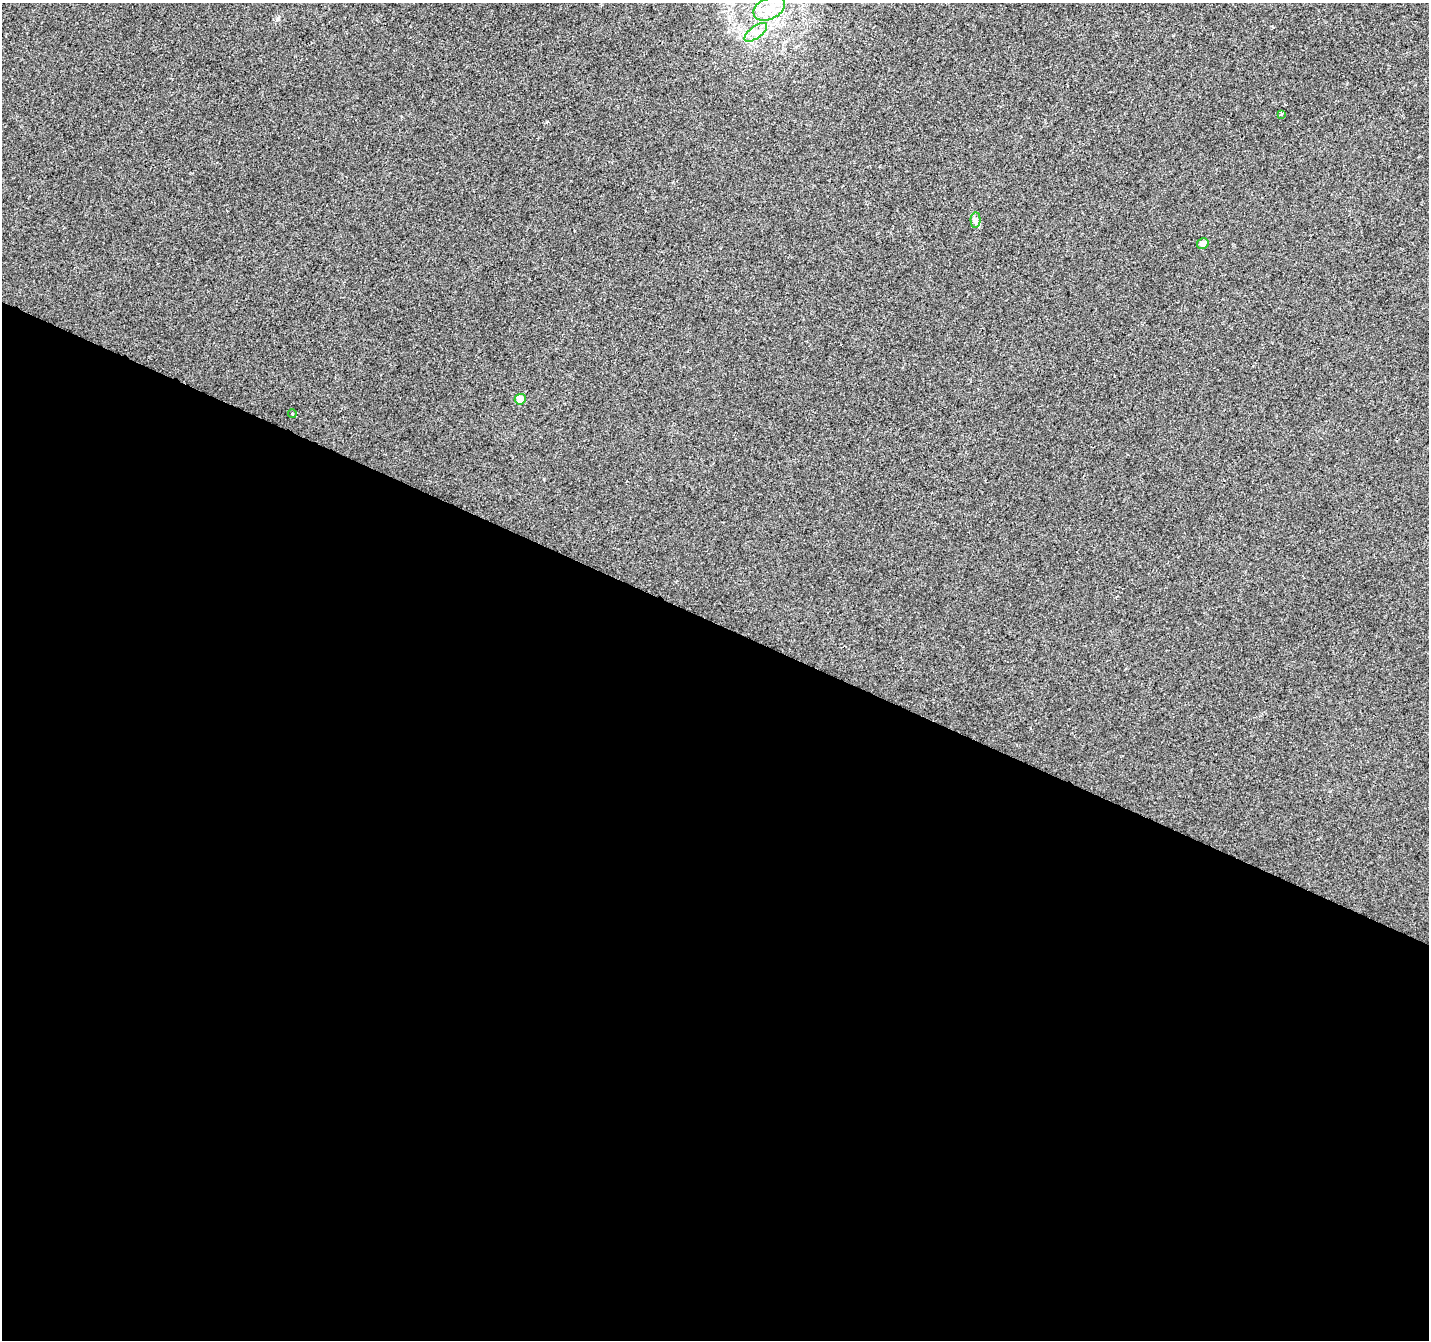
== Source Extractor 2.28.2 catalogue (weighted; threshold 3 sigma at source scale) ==
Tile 14 of 4 x 4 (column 2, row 4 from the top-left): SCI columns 1433-2859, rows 269-1606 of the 5714 x 5821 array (HDU 1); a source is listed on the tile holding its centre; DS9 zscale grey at full resolution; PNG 1431 x 1342 px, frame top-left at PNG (2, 3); each listed source drawn as its Kron ellipse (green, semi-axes under 4 px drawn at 4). Shown black and unused: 54% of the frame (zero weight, under 2 of 3 exposures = <1% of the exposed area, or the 3 px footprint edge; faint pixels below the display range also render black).
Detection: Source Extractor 2.28.2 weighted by HDU 2 'WHT'; one run over the whole footprint, this tile lists its part. Background 0.00932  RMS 0.0047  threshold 0.0211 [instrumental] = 3 sigma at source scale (4.5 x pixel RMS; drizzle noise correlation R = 1.50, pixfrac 1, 0.0396/0.0396 arcsec/px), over >= 5 px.
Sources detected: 7; all 7 listed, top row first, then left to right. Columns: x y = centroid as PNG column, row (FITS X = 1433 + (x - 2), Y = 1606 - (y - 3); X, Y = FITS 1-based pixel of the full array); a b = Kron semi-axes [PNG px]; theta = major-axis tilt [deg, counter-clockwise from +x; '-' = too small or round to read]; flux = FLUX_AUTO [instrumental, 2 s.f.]
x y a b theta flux
769 9 17 10 25 8.1
756 32 13 6 37 3.2
1282 114 4 4 - 0.88
975 220 7 5 -89 1.1
1203 243 6 5 - 2.6
520 399 6 5 - 7.2
292 413 4 3 - 0.65